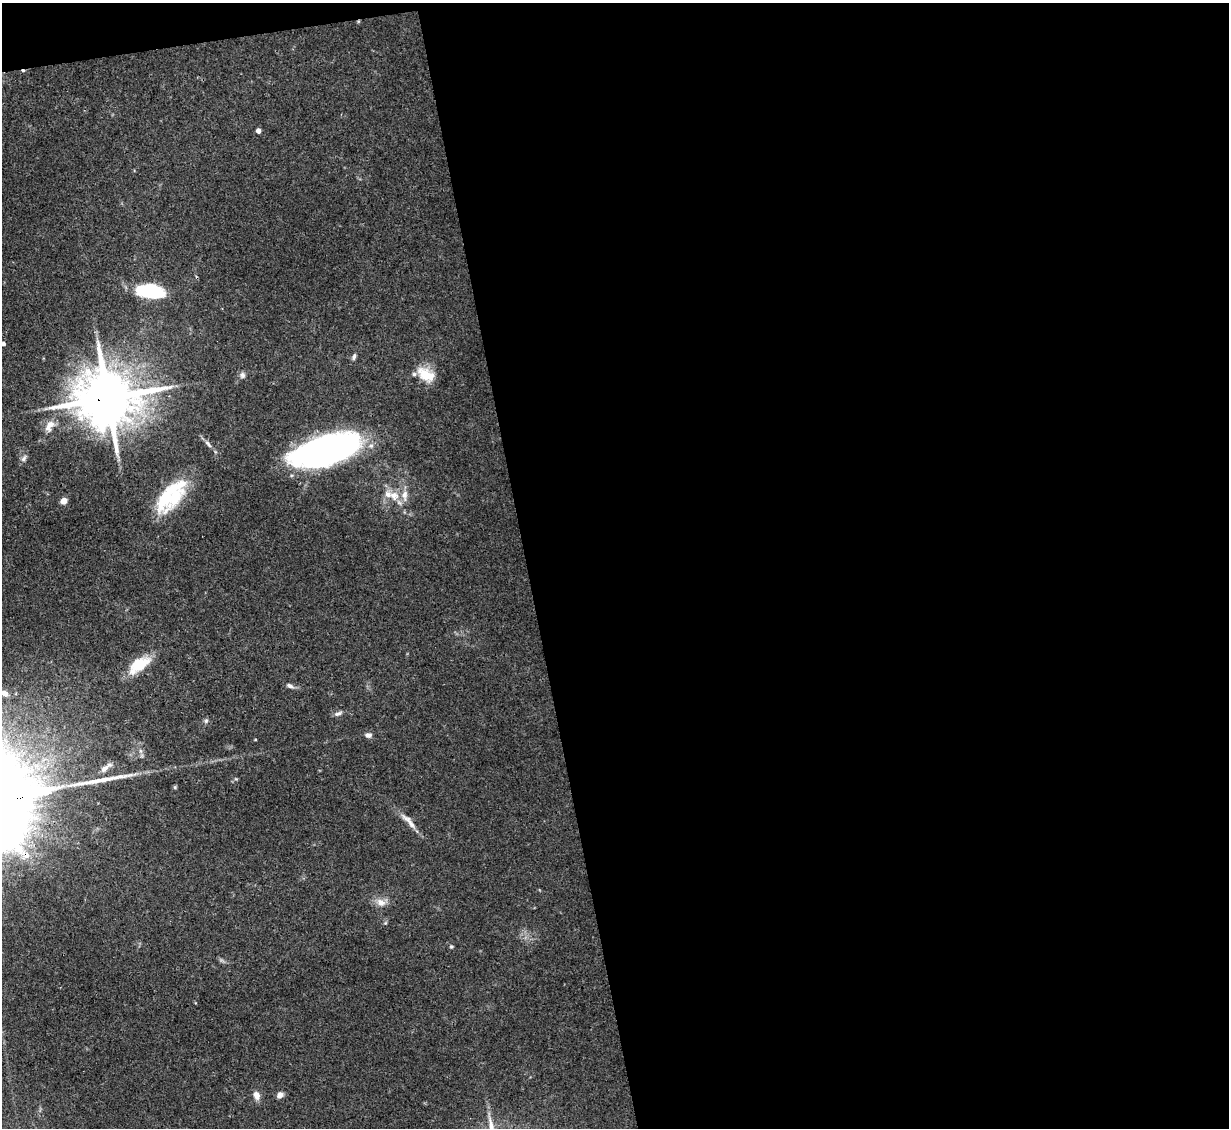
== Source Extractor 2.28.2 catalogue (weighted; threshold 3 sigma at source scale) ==
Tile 4 of 4 x 4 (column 4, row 1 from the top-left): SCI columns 3682-4908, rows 3626-4751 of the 4908 x 4884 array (HDU 1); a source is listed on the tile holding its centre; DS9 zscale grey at full resolution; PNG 1231 x 1130 px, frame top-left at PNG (2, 3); no overlay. Shown black and unused: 58% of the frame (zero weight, under 3 of 4 exposures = <1% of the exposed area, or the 3 px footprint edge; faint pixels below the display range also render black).
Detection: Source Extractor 2.28.2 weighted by HDU 2 'WHT'; one run over the whole footprint, this tile lists its part. Background 0.11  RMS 0.004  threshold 0.0182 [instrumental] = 3 sigma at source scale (4.5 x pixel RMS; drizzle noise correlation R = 1.50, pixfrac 1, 0.05/0.05 arcsec/px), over >= 5 px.
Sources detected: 32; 1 inside a brighter object's white glare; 1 cosmic-ray / hot-pixel residue — not listed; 3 inside a brighter listed object's ellipse — not listed separately; the other 27 listed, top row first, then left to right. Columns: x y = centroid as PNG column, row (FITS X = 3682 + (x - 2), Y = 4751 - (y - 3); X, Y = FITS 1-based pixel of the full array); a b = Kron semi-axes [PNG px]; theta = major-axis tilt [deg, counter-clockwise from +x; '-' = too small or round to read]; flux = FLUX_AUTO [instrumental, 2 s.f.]
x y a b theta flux
258 131 4 4 - 2
150 291 29 14 -7 25
3 344 4 4 - 1.3
354 356 9 5 74 1.1
242 375 9 7 78 1.2
426 375 23 14 -34 9.1
108 398 19 15 5 2800
49 426 17 9 60 4.1
208 444 13 5 -48 1.7
326 450 57 22 17 160
24 458 10 6 53 1.3
393 495 15 13 -46 6.1
174 496 55 16 60 21
64 501 5 4 - 6.5
139 665 29 13 36 12
290 686 10 5 -27 1.3
4 693 8 6 -28 2.3
338 713 11 5 22 1.3
206 721 7 5 69 0.85
368 735 9 6 -6 1.5
105 768 18 6 37 2.8
44 792 10 3 9 710
408 821 31 7 -47 4
381 902 14 10 -26 3.4
451 946 5 4 - 0.52
256 1095 11 8 -69 2.6
280 1095 8 7 - 1.8
Overlapping masked pixels (flux is a lower limit): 1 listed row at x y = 108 398
Isophote crosses this tile's border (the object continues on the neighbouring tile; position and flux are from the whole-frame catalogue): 1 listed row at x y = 3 344